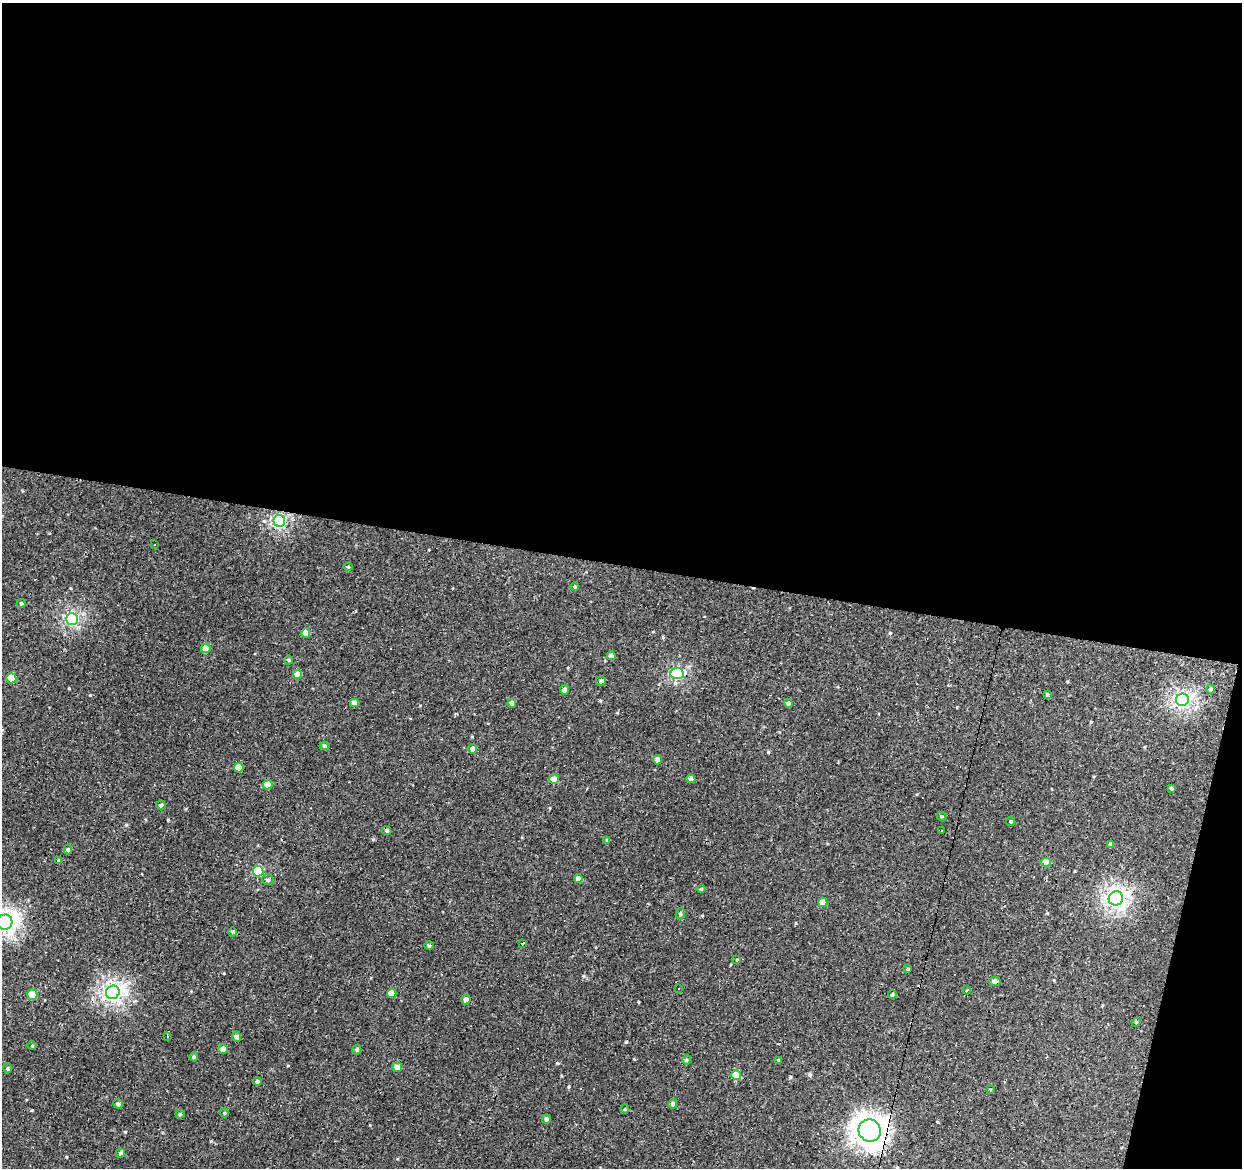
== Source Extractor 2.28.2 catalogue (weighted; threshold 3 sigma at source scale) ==
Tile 4 of 4 x 4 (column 4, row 1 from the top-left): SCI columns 3726-4965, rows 3779-4944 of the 4965 x 5165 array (HDU 1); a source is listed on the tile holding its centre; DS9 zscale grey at full resolution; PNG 1244 x 1170 px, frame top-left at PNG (2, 3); each listed source drawn as its Kron ellipse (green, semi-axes under 4 px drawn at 4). Shown black and unused: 50% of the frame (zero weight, under 2 of 3 exposures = <1% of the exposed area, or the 3 px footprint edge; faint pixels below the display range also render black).
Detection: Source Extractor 2.28.2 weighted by HDU 2 'WHT'; one run over the whole footprint, this tile lists its part. Background 6.68e-04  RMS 0.0053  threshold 0.0239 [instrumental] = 3 sigma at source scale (4.5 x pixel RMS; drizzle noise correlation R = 1.50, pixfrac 1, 0.0396/0.0396 arcsec/px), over >= 5 px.
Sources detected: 89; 7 cosmic-ray / hot-pixel residue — neither listed nor drawn; the other 82 listed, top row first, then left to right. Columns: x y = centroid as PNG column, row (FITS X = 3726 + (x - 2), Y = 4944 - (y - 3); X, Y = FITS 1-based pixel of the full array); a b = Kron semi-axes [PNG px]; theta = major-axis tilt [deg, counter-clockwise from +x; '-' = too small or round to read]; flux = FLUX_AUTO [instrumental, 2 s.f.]
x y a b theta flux
279 521 6 6 - 68
155 545 3 3 - 5.8
348 567 5 3 - 0.51
575 586 4 4 - 0.74
21 603 4 4 - 0.78
72 619 6 6 - 72
306 633 4 4 - 6
206 648 5 5 - 5.7
611 656 4 4 - 2.8
289 660 5 3 - 0.64
677 673 7 5 5 45
297 674 5 4 - 6.2
11 678 5 5 - 12
601 681 5 4 - 0.95
1211 689 4 4 - 1.5
564 690 4 4 - 2.8
1047 695 4 3 - 0.98
1182 700 6 6 - 100
354 703 4 4 - 3.5
512 703 4 4 - 1.9
789 703 4 4 - 2.1
324 746 5 4 - 0.89
472 749 5 4 - 2.1
657 760 5 4 - 2.3
239 768 5 4 - 5.9
554 779 5 5 - 4.8
691 779 4 4 - 1.6
268 785 5 4 - 7.3
1171 788 4 3 - 0.81
161 805 5 3 - 1
942 816 5 4 - 0.6
1011 821 4 3 - 1.7
942 830 3 2 - 1
387 831 5 4 - 0.94
607 841 3 3 - 3.7
1111 844 4 4 - 1.2
68 850 5 4 - 0.82
59 860 3 3 - 3.3
1046 862 5 4 - 5.8
258 871 5 5 - 21
578 879 4 4 - 4.3
268 880 6 5 - 1
701 889 4 4 - 0.59
1116 898 7 7 - 150
823 902 4 4 - 6.5
680 914 5 4 - 1
5 922 8 7 - 170
233 932 5 3 - 0.53
523 943 3 2 - 0.82
429 946 4 4 - 0.7
737 960 4 3 - 0.42
908 969 4 4 - 0.67
995 981 6 4 -6 2.3
679 988 3 2 - 0.68
967 990 4 3 - 0.55
113 992 7 6 - 130
392 993 4 4 - 6.4
32 995 5 5 - 9.6
892 995 4 4 - 1.1
466 999 5 4 - 2.2
1136 1022 4 4 - 0.55
167 1036 3 2 - 0.56
237 1037 5 4 - 1.6
32 1045 5 3 - 0.57
223 1049 5 5 - 3
357 1050 4 4 - 1.1
194 1057 4 4 - 0.62
687 1060 5 4 - 0.68
778 1060 4 3 - 0.53
397 1067 5 5 - 2.8
8 1068 5 3 - 0.63
736 1075 5 5 - 8.6
257 1081 4 4 - 1
990 1090 4 2 - 0.62
118 1104 5 4 - 1
673 1104 5 4 - 1.4
625 1109 5 3 - 0.47
224 1113 4 4 - 0.59
180 1114 4 4 - 0.67
546 1119 4 4 - 1.4
870 1130 11 11 - 360
120 1153 5 3 - 2.2
Overlapping masked pixels (flux is a lower limit): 2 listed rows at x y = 995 981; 870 1130
Isophote crosses this tile's border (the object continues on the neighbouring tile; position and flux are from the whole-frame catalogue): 1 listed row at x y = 5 922
Unlisted compact peaks at least as high as the median listed source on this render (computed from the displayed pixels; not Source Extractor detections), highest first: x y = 168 820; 768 752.